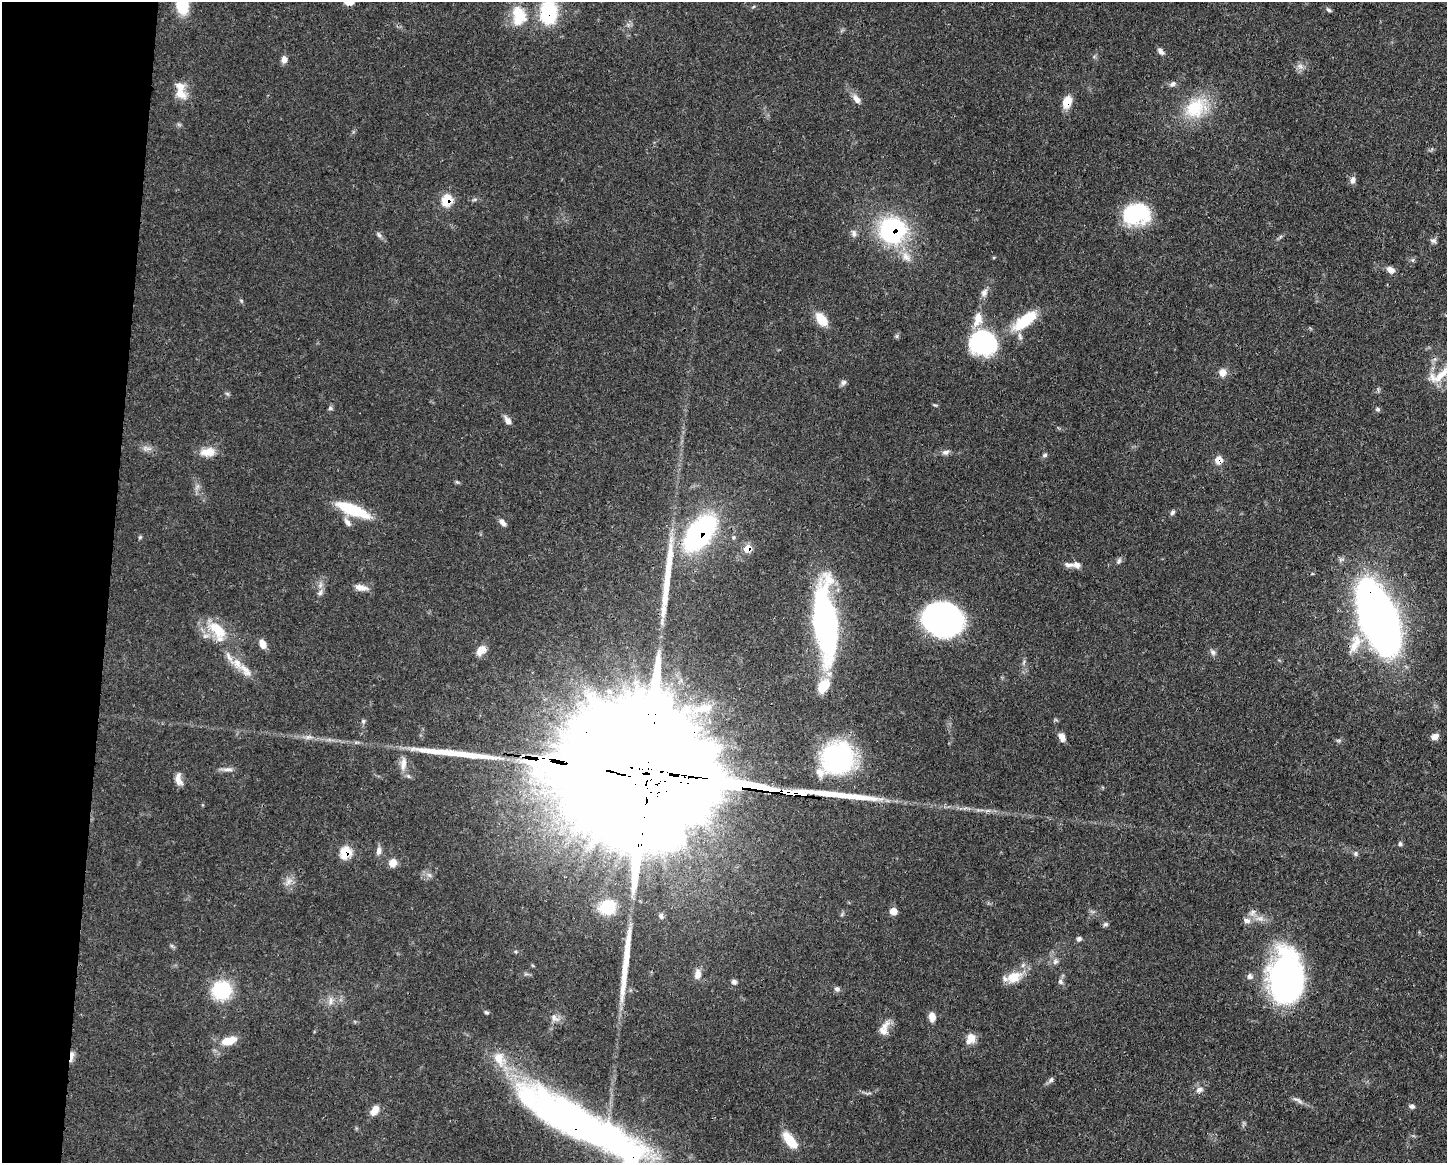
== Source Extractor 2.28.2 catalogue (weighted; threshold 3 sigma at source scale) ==
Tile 7 of 3 x 4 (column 1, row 3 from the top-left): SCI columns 112-1556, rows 1167-2327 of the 4670 x 4657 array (HDU 1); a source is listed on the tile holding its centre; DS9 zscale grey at full resolution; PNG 1449 x 1165 px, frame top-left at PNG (2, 2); no overlay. Shown black and unused: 8% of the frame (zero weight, under 3 of 4 exposures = <1% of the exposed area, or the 3 px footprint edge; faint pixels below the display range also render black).
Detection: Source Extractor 2.28.2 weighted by HDU 2 'WHT'; one run over the whole footprint, this tile lists its part. Background 0.0551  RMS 0.0033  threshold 0.0148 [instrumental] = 3 sigma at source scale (4.5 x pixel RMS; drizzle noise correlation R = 1.50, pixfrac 1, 0.05/0.05 arcsec/px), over >= 5 px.
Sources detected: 123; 3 inside a brighter object's white glare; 3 long thin detections or spike segments (spike, bleed or trail) — not listed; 9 inside a brighter listed object's ellipse — not listed separately; the other 108 listed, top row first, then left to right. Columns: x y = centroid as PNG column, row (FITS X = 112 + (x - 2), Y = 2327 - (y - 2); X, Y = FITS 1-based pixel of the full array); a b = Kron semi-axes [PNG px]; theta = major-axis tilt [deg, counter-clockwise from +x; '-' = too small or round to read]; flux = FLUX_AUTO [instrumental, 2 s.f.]
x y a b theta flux
350 2 9 6 15 2.2
182 5 19 11 -80 13
1329 10 7 5 -32 0.66
548 13 23 16 87 23
519 16 28 19 -83 9.7
1161 51 10 6 -46 1.3
284 59 8 6 89 2
1300 66 7 7 - 1.3
1173 84 10 7 30 1.1
180 93 19 12 -40 4.1
857 99 11 7 -50 2.1
1067 102 12 8 70 5.7
1196 108 35 25 35 16
1352 180 9 7 77 1.5
447 200 7 6 - 13
474 200 6 4 19 0.49
1136 214 28 21 12 25
892 230 17 16 - 61
854 233 10 6 -87 1.2
379 235 9 4 -54 0.8
1433 241 9 7 4 0.95
906 257 16 9 -50 3.3
1413 260 6 4 89 0.55
1390 270 10 7 -26 1.9
984 293 11 8 63 1.7
821 319 18 10 -53 5.5
1025 320 34 12 38 14
983 342 31 27 -17 32
1223 372 10 8 75 2.5
1440 375 40 14 30 8.3
843 382 8 7 - 0.94
227 393 6 4 -20 0.5
330 408 6 5 - 0.64
1378 409 7 5 -1 0.63
508 421 11 6 -57 1.8
148 449 10 4 -9 1.3
208 452 20 11 5 4.6
946 452 10 6 8 1.3
1045 455 7 5 18 0.67
1219 460 7 7 - 4.2
457 482 6 4 -18 0.46
353 510 41 11 -22 15
1172 512 8 6 47 0.76
347 522 15 7 -54 1.8
502 522 11 6 -48 1.4
700 533 31 16 52 81
140 537 6 4 45 0.43
748 548 6 6 - 5.4
1119 561 9 5 60 0.83
1069 565 17 6 -10 1.7
361 587 17 7 -12 2.7
320 593 10 7 63 1.4
941 618 34 25 -4 110
1379 618 63 26 -69 250
825 624 81 22 -86 84
218 631 32 16 -56 11
1357 641 22 15 -68 7.3
262 644 11 7 -68 2.8
481 650 13 9 47 3.3
1213 652 9 6 -62 1.1
237 663 18 11 -59 4.3
609 691 8 6 -30 1.3
701 709 39 11 17 9
1435 736 9 7 13 1.9
1062 737 10 6 -66 2.1
838 758 35 34 - 49
403 764 20 8 84 3.6
228 769 14 5 -1 1.5
652 774 146 28 -8 52000
178 779 17 8 -77 2.4
1400 844 6 5 - 0.63
379 851 12 6 82 1.6
345 852 8 7 - 14
1355 854 7 5 -89 0.71
393 863 6 6 - 5.7
429 875 8 5 -44 0.98
288 882 12 7 55 2
608 907 17 14 25 11
893 911 6 6 - 3.7
1253 912 11 6 55 1.5
661 916 8 6 -62 0.84
1247 921 10 7 -5 1.7
1105 924 7 5 3 0.67
1079 939 6 6 - 0.89
1055 962 8 7 - 1.1
698 974 13 9 80 2.3
1250 976 7 6 - 1.2
1014 977 23 14 28 6.2
1286 977 53 33 -89 92
734 982 6 5 - 0.95
1060 982 8 6 -55 0.92
837 989 8 6 -23 0.89
222 990 18 17 - 20
330 1001 14 4 90 1.4
486 1012 7 4 -29 0.53
932 1017 10 7 -82 2.9
555 1018 13 8 -36 1.9
883 1031 14 11 -38 2.8
971 1038 14 10 66 3.6
229 1041 19 9 17 6
71 1056 15 4 83 1.8
1051 1080 9 6 45 0.91
1199 1090 11 7 14 1.5
1298 1100 18 5 -29 1.5
1412 1106 7 6 - 0.96
374 1110 13 8 57 3.2
580 1123 144 33 -28 160
790 1140 19 8 -51 9.2
Overlapping masked pixels (flux is a lower limit): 12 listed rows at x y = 548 13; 1067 102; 447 200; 892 230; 1219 460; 700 533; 748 548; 1379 618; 652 774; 345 852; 71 1056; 580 1123
Isophote crosses this tile's border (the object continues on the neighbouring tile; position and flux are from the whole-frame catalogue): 4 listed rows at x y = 350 2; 182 5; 548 13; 1440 375